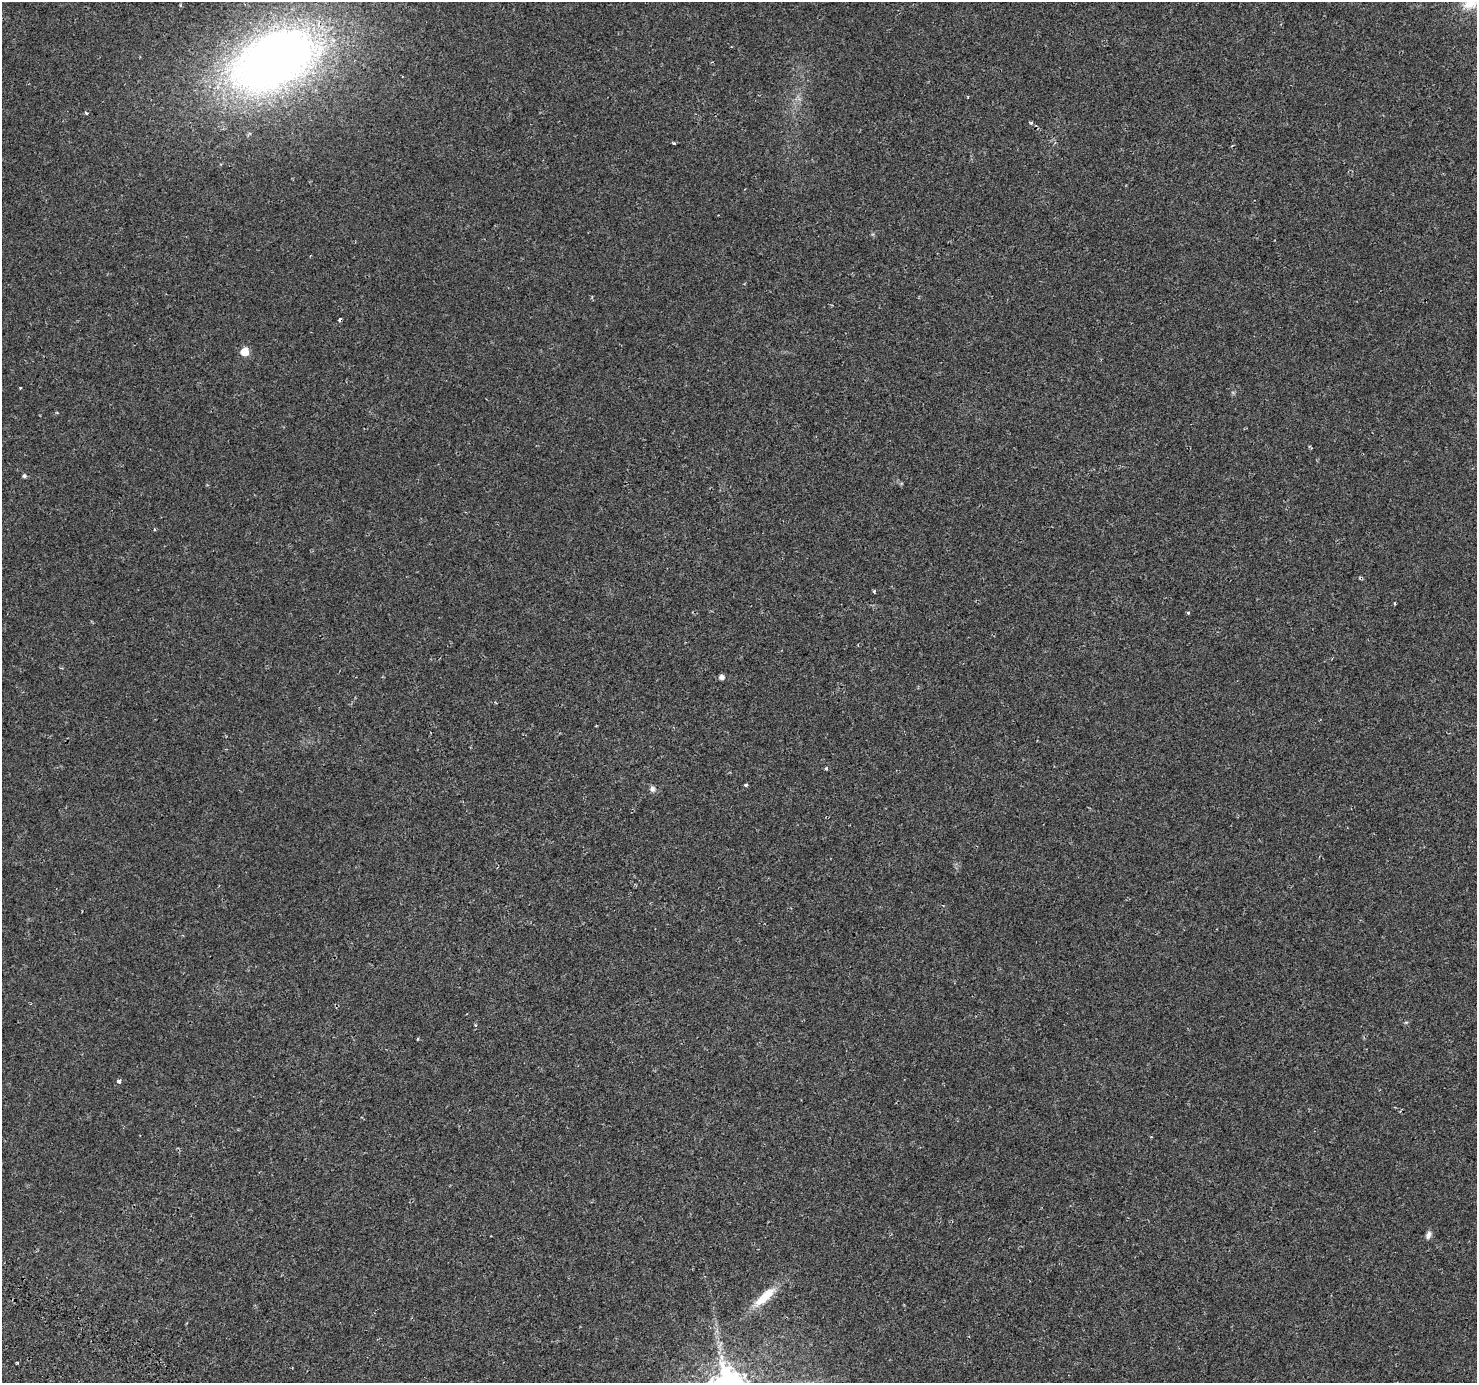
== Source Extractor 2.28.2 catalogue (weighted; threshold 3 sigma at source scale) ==
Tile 7 of 4 x 4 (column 3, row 2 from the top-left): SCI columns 2983-4457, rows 2999-4379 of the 5972 x 6063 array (HDU 1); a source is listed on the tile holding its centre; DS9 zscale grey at full resolution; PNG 1479 x 1385 px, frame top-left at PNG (2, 2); no overlay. Shown black and unused: <1% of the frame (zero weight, under 2 of 3 exposures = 3% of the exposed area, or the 3 px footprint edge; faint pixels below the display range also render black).
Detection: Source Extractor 2.28.2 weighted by HDU 2 'WHT'; one run over the whole footprint, this tile lists its part. Background 0.00391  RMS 0.0022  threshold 0.00985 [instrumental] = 3 sigma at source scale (4.5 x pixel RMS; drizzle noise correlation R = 1.50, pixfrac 1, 0.0396/0.0396 arcsec/px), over >= 5 px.
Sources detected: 21; all 21 listed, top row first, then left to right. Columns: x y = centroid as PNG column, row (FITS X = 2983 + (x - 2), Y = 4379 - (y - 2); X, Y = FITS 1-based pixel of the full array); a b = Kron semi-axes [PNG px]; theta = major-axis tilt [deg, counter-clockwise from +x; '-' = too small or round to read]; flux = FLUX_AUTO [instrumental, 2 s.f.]
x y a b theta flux
1470 3 21 18 26 4.6
273 60 83 48 27 180
86 113 4 3 - 0.22
674 143 3 3 - 0.35
340 320 4 3 - 1.2
244 352 5 5 - 7.7
20 388 3 2 - 0.35
24 476 5 4 - 0.45
874 591 3 3 - 0.38
1188 613 5 3 - 0.23
722 677 6 5 - 0.93
826 768 4 4 - 0.29
746 785 3 3 - 0.54
652 789 8 7 - 0.72
475 1025 5 3 - 0.25
417 1039 3 3 - 0.27
119 1081 5 4 - 0.73
1428 1235 10 6 68 0.87
764 1297 34 10 42 5.3
17 1362 4 2 - 0.21
745 1375 7 6 - 1.1
Overlapping masked pixels (flux is a lower limit): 1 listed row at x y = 273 60
Isophote crosses this tile's border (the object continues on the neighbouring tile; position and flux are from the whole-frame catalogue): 1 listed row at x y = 1470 3